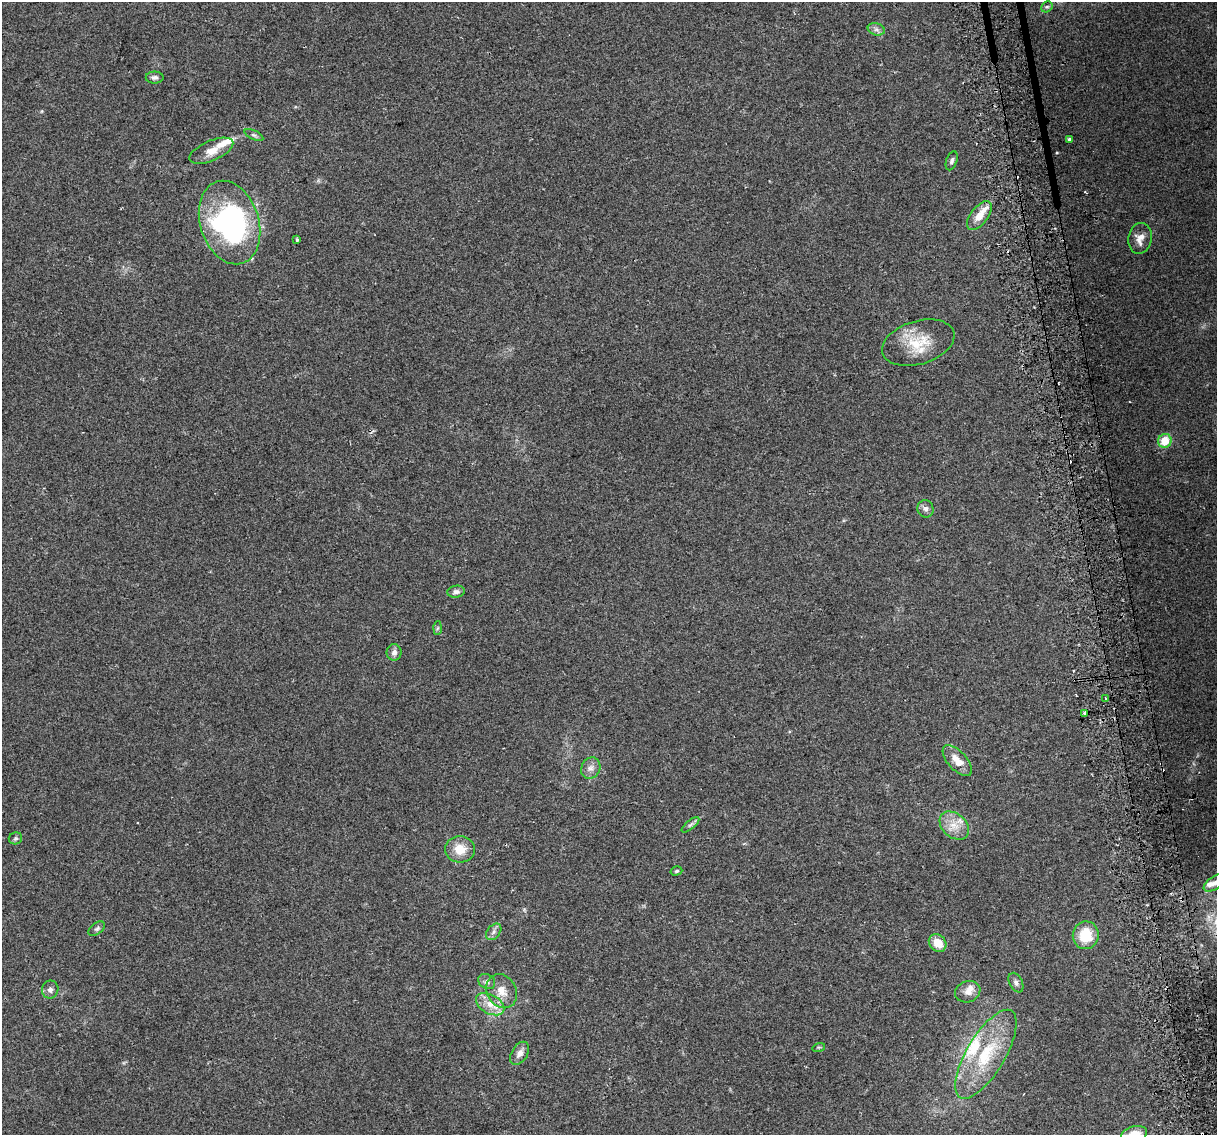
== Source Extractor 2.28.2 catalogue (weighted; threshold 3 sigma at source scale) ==
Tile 6 of 4 x 4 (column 2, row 2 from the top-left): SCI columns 1248-2462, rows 2343-3475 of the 4924 x 4639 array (HDU 1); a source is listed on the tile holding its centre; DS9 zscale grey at full resolution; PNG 1219 x 1137 px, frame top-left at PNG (2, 2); each listed source drawn as its Kron ellipse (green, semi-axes under 4 px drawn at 4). Shown black and unused: <1% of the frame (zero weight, under 2 of 3 exposures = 2% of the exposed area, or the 3 px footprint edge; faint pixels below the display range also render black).
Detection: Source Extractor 2.28.2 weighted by HDU 2 'WHT'; one run over the whole footprint, this tile lists its part. Background 0.103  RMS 0.01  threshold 0.0454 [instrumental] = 3 sigma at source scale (4.5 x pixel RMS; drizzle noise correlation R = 1.50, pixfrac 1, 0.0396/0.0396 arcsec/px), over >= 5 px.
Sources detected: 58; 1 inside a brighter object's white glare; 9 cosmic-ray / hot-pixel residue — neither listed nor drawn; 7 inside a brighter listed object's ellipse — not listed separately; the other 41 listed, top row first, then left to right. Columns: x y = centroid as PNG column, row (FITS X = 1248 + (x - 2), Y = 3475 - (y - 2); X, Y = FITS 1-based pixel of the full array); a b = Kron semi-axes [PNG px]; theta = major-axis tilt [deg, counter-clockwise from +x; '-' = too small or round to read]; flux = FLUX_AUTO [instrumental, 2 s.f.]
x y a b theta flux
1047 7 6 5 - 1.7
876 29 8 6 -16 3.4
155 77 9 6 1 2.9
254 135 10 4 -25 2.2
1069 139 4 3 - 6.9
211 151 23 10 23 14
952 161 10 5 70 2.7
979 216 17 8 52 13
230 222 43 29 -72 210
1140 238 16 11 81 9.2
297 240 3 3 - 2.9
918 343 37 21 17 36
1165 441 7 6 - 20
925 509 9 8 - 3.9
456 592 9 6 7 3.4
437 628 7 4 88 1.6
394 652 8 7 - 4.8
1105 699 3 3 - 5.2
1085 713 4 3 - 6.1
957 761 19 9 -48 14
591 768 11 9 62 5.6
690 825 11 4 40 2.7
954 826 16 11 -41 14
15 838 7 6 - 1.9
460 849 15 13 -4 17
676 871 6 4 17 1.5
1215 883 13 6 32 6.2
97 929 9 5 36 2.5
494 932 9 6 52 3.7
1086 935 14 13 - 29
938 943 9 8 - 13
487 982 9 7 -35 3.4
1016 983 10 6 -63 3.4
50 990 9 8 - 4.1
502 991 18 14 -59 14
968 992 13 10 21 8.2
490 1004 15 9 -29 12
819 1047 6 4 17 1.2
520 1053 13 8 59 6.6
986 1054 50 19 59 59
1134 1134 13 8 15 16
Overlapping masked pixels (flux is a lower limit): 1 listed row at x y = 490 1004
Isophote crosses this tile's border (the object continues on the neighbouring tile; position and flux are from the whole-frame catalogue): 2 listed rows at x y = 1215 883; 1134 1134